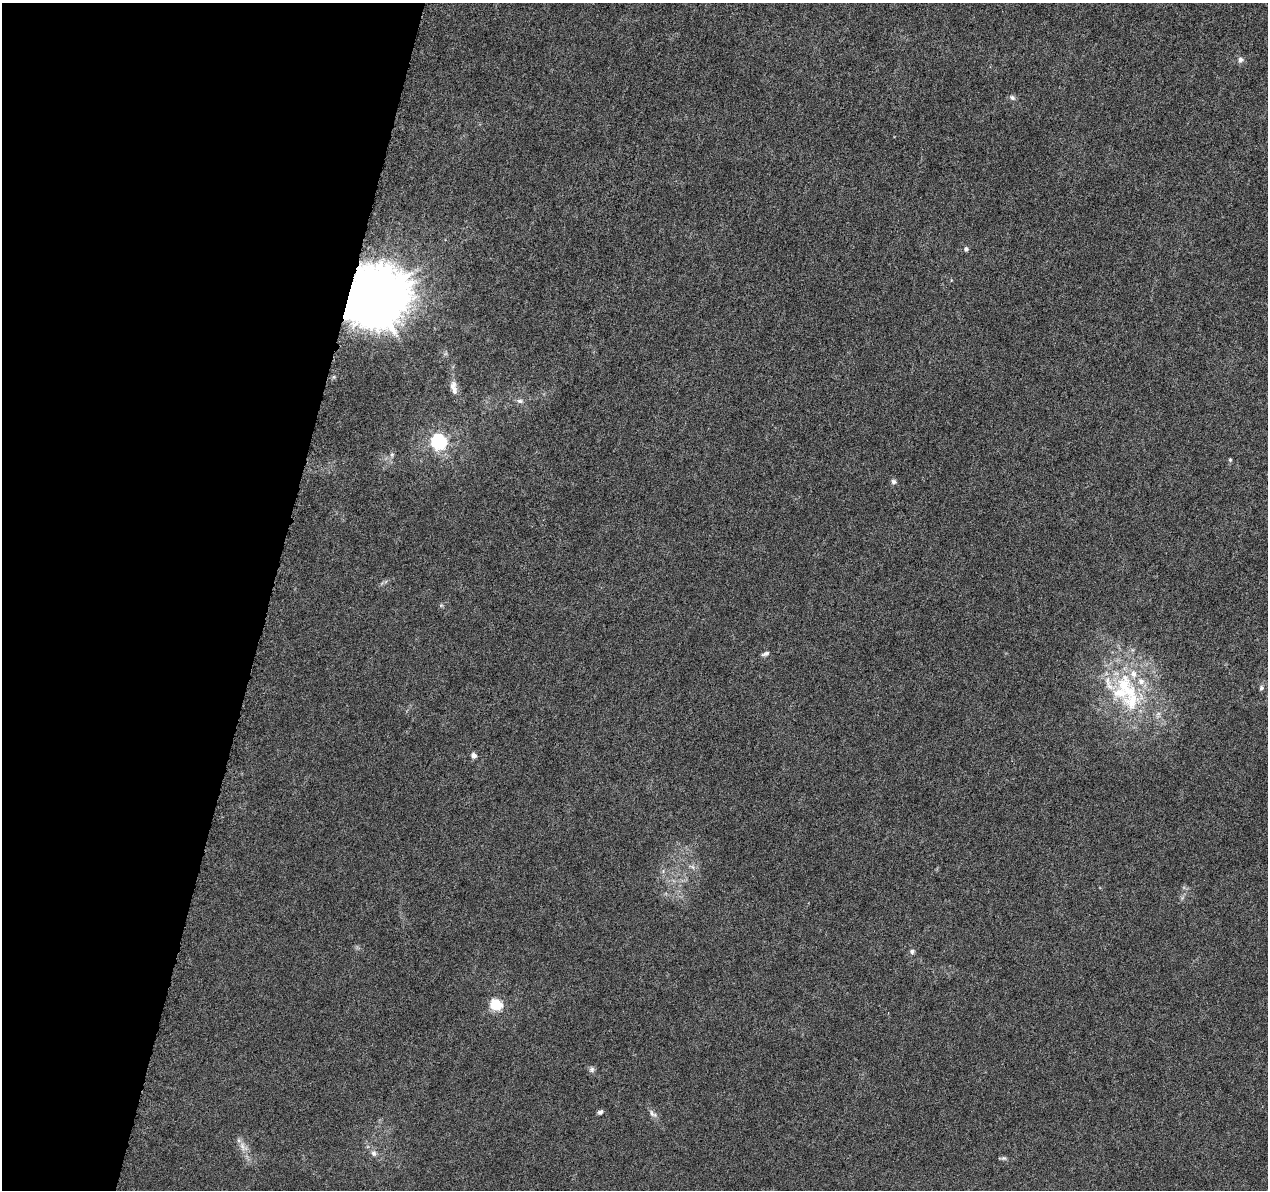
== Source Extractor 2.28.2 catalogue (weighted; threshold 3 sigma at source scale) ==
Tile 9 of 4 x 4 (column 1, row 3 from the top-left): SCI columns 6-1271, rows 1421-2608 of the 5093 x 5273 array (HDU 1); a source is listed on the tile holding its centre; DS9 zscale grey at full resolution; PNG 1270 x 1192 px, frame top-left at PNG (2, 3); no overlay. Shown black and unused: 21% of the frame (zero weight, under 5 of 10 exposures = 1% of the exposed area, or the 3 px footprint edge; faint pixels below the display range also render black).
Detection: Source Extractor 2.28.2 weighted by HDU 2 'WHT'; one run over the whole footprint, this tile lists its part. Background 5.98e-04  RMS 8.6e-04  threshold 0.00351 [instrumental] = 3 sigma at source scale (4.09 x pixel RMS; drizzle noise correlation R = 1.36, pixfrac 0.8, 0.0396/0.0396 arcsec/px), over >= 5 px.
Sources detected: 30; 7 inside a brighter listed object's ellipse — not listed separately; the other 23 listed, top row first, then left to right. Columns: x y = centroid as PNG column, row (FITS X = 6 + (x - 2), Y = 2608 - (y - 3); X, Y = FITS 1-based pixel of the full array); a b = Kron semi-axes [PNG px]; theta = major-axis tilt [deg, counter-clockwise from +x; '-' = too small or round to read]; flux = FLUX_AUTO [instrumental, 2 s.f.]
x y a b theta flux
1240 60 8 6 80 0.28
1012 98 8 6 -31 0.22
966 249 5 5 - 0.22
373 296 19 17 38 480
453 386 14 9 85 0.49
520 401 9 6 -9 0.24
439 441 7 6 - 20
392 454 6 5 - 0.15
1230 460 5 5 - 0.1
894 482 7 6 - 0.21
765 654 10 4 20 0.21
1124 685 32 22 78 4.8
1261 688 7 5 78 0.18
474 756 6 6 - 0.33
693 867 7 4 -70 0.17
912 951 7 6 - 0.2
496 1004 6 5 - 7.7
592 1069 8 7 - 0.22
600 1112 6 5 - 0.21
653 1114 14 6 -36 0.32
243 1147 17 7 -46 0.62
374 1153 8 7 - 0.3
1004 1158 8 5 -19 0.16
Overlapping masked pixels (flux is a lower limit): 1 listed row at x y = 373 296